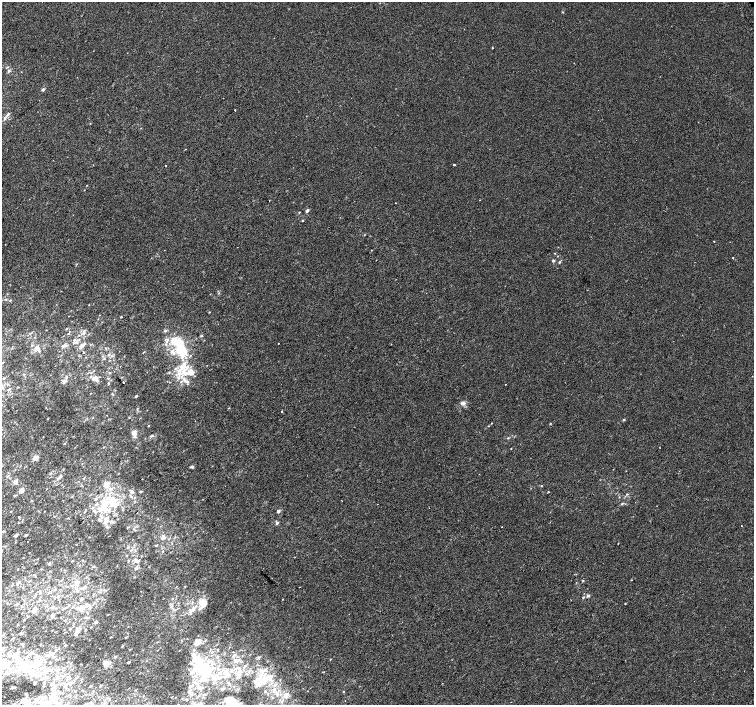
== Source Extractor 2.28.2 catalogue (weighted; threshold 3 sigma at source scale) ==
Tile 7 of 4 x 4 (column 3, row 2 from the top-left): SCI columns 3047-4550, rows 3053-4458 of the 6087 x 6041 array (HDU 1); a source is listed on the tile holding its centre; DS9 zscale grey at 2 x 2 block average (1 PNG px = mean of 2 x 2 image px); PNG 756 x 707 px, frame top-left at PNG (2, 2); no overlay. Shown black and unused: <1% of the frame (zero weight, under 2 of 3 exposures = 2% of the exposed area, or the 3 px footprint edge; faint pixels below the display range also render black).
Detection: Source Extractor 2.28.2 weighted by HDU 2 'WHT'; one run over the whole footprint, this tile lists its part. Background 5.85e-04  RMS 0.0028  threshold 0.0126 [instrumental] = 3 sigma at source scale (4.5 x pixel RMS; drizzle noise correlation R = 1.50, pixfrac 1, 0.0396/0.0396 arcsec/px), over >= 5 px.
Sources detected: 266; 8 inside a brighter object's white glare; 1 cosmic-ray / hot-pixel residue — not listed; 59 inside a brighter listed object's ellipse — not listed separately; the other 198 listed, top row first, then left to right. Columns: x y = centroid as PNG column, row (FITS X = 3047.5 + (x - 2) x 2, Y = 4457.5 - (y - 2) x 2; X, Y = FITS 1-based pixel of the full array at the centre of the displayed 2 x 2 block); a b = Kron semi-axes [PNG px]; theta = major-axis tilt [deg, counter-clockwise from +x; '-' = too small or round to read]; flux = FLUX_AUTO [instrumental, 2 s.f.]
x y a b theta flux
492 48 2 2 - 0.4
9 71 5 3 - 0.9
43 89 3 2 - 1.4
235 110 2 2 - 0.58
8 114 6 3 40 1.4
186 149 2 2 - 0.25
454 164 2 2 - 0.77
166 166 2 2 - 0.59
87 185 3 2 - 0.22
307 211 4 3 - 1.3
299 212 3 2 - 0.34
303 220 2 2 - 0.5
714 241 2 2 - 0.32
557 256 3 2 - 0.24
733 258 2 2 - 0.31
553 260 3 3 - 0.95
559 262 3 3 - 0.71
219 293 3 2 - 0.34
10 300 3 2 - 0.41
209 312 2 2 - 0.34
121 317 2 2 - 0.57
67 329 3 2 - 0.4
165 331 4 3 - 0.8
84 332 6 3 83 1.1
30 333 3 2 - 0.56
201 336 3 3 - 0.66
35 337 2 2 - 0.3
74 340 3 3 - 0.59
167 340 8 5 -12 2
178 342 10 6 -22 20
278 343 2 2 - 0.63
63 346 4 3 - 1.5
82 346 6 4 50 2.4
37 349 9 6 -50 3.2
172 351 5 5 - 2.7
83 352 2 2 - 0.37
109 355 5 3 - 1.1
182 357 5 4 - 1.9
104 359 3 2 - 0.44
3 362 3 2 - 0.38
183 366 11 8 50 8.4
169 372 3 2 - 0.35
110 373 3 2 - 0.43
189 373 8 6 84 4.7
66 377 4 3 - 0.81
4 378 5 2 - 0.61
108 378 3 2 - 0.46
96 379 8 4 -56 2.9
184 380 6 4 -64 2.2
64 382 4 3 - 1.8
123 382 2 2 - 2.2
181 382 3 3 - 0.65
108 383 4 2 - 0.48
8 390 3 3 - 0.5
90 393 2 2 - 0.21
136 396 3 2 - 0.69
463 403 6 4 7 2.4
282 412 2 2 - 0.33
107 415 2 2 - 0.74
48 418 2 2 - 0.29
623 420 3 2 - 0.5
492 423 2 2 - 0.27
550 424 2 2 - 0.36
148 426 2 2 - 0.32
134 434 9 5 -79 3.4
508 438 3 2 - 0.48
64 443 3 2 - 0.36
511 448 2 2 - 0.24
35 458 4 4 - 3.4
192 467 5 3 - 0.97
58 478 4 3 - 0.99
83 478 3 2 - 0.51
15 481 4 4 - 2.8
106 484 5 5 - 5
541 486 2 2 - 0.4
110 489 5 4 - 1.8
21 490 4 3 - 3.6
132 491 7 4 -44 1.3
141 492 3 2 - 0.56
548 492 2 2 - 0.47
627 494 3 3 - 0.64
15 495 3 2 - 0.48
96 499 3 3 - 1
111 501 10 8 -30 11
377 504 2 2 - 0.17
622 504 4 3 - 0.65
101 509 12 8 48 8.2
11 511 2 2 - 0.31
278 511 4 4 - 1.1
85 512 3 2 - 0.39
19 517 2 2 - 1.4
99 520 5 3 - 0.94
106 522 8 4 32 2.9
277 523 4 3 - 1
741 526 2 2 - 2.1
501 527 2 2 - 0.66
3 531 3 2 - 0.44
16 535 3 2 - 1.2
26 535 3 2 - 0.86
163 538 4 3 - 1.6
156 545 3 2 - 0.39
163 551 3 2 - 0.32
127 555 2 2 - 0.39
73 561 3 2 - 0.34
136 561 4 3 - 1
49 563 4 2 - 0.61
93 567 3 2 - 0.44
136 568 4 3 - 1.1
35 576 3 2 - 0.37
583 581 3 3 - 0.44
77 583 6 5 - 2.9
17 584 4 3 - 0.86
185 586 2 2 - 0.3
299 587 2 2 - 0.36
84 588 6 4 30 2
77 590 4 4 - 1.1
101 590 3 2 - 0.49
58 596 4 2 - 0.71
588 596 4 3 - 1.1
583 597 3 2 - 0.64
81 600 5 3 - 1.2
625 603 2 2 - 0.36
17 604 3 2 - 0.78
204 604 9 6 -12 4.4
68 605 3 2 - 0.39
195 606 4 3 - 0.89
52 607 4 3 - 0.78
81 608 6 5 - 3.2
89 608 4 2 - 0.72
189 609 3 3 - 0.67
34 611 6 4 44 1.8
87 612 3 2 - 0.34
191 613 4 3 - 0.73
52 615 3 3 - 1.6
24 620 2 2 - 0.22
65 620 2 2 - 0.36
95 622 4 3 - 1
91 627 3 2 - 0.28
70 629 2 2 - 0.45
76 633 6 4 67 2
13 638 3 2 - 0.42
126 638 3 2 - 0.49
197 642 6 4 36 6.6
22 644 4 2 - 0.59
158 650 2 2 - 0.2
3 651 3 3 - 0.72
17 652 7 4 34 1.6
50 654 7 4 42 2.1
235 654 4 2 - 0.57
115 657 3 3 - 0.71
195 657 18 10 -51 8.3
259 657 3 3 - 0.83
19 659 8 5 -16 3.7
2 661 15 7 45 7.6
235 661 7 5 -2 2.3
35 662 14 11 32 12
129 662 3 2 - 0.79
50 663 3 2 - 0.63
106 663 3 3 - 9.6
245 665 4 3 - 0.73
19 667 9 6 26 5.5
56 669 5 4 - 1.4
265 670 5 4 - 1.8
46 671 7 6 - 2.9
226 672 9 8 - 5.5
6 673 8 4 -16 1.9
240 673 9 5 62 2.7
36 674 6 4 44 2.2
205 675 36 12 54 27
218 678 7 5 7 3.3
266 678 9 7 56 6
256 681 11 6 51 8.1
44 682 2 2 - 0.41
35 683 2 2 - 0.92
228 683 5 3 - 0.99
51 684 3 3 - 0.7
61 684 3 2 - 0.54
70 684 6 3 -50 0.73
65 685 3 3 - 0.7
275 685 3 2 - 0.67
90 686 2 2 - 0.26
100 686 3 2 - 0.37
53 687 7 3 45 1.4
12 688 2 2 - 0.45
222 689 4 3 - 0.78
265 691 3 3 - 0.5
344 692 3 2 - 0.31
277 693 7 5 -26 2.7
26 694 3 2 - 0.43
204 695 4 3 - 0.67
286 695 5 4 - 4.2
4 696 2 2 - 1.2
52 698 13 7 -59 5.7
38 699 5 3 - 1
23 700 4 3 - 3.3
229 700 6 4 3 11
28 702 4 4 - 2.7
43 703 5 4 - 1.6
Isophote crosses this tile's border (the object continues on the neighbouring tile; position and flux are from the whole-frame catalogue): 1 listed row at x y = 2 661
Diffuse or blended objects may show on this block-average render without a row.